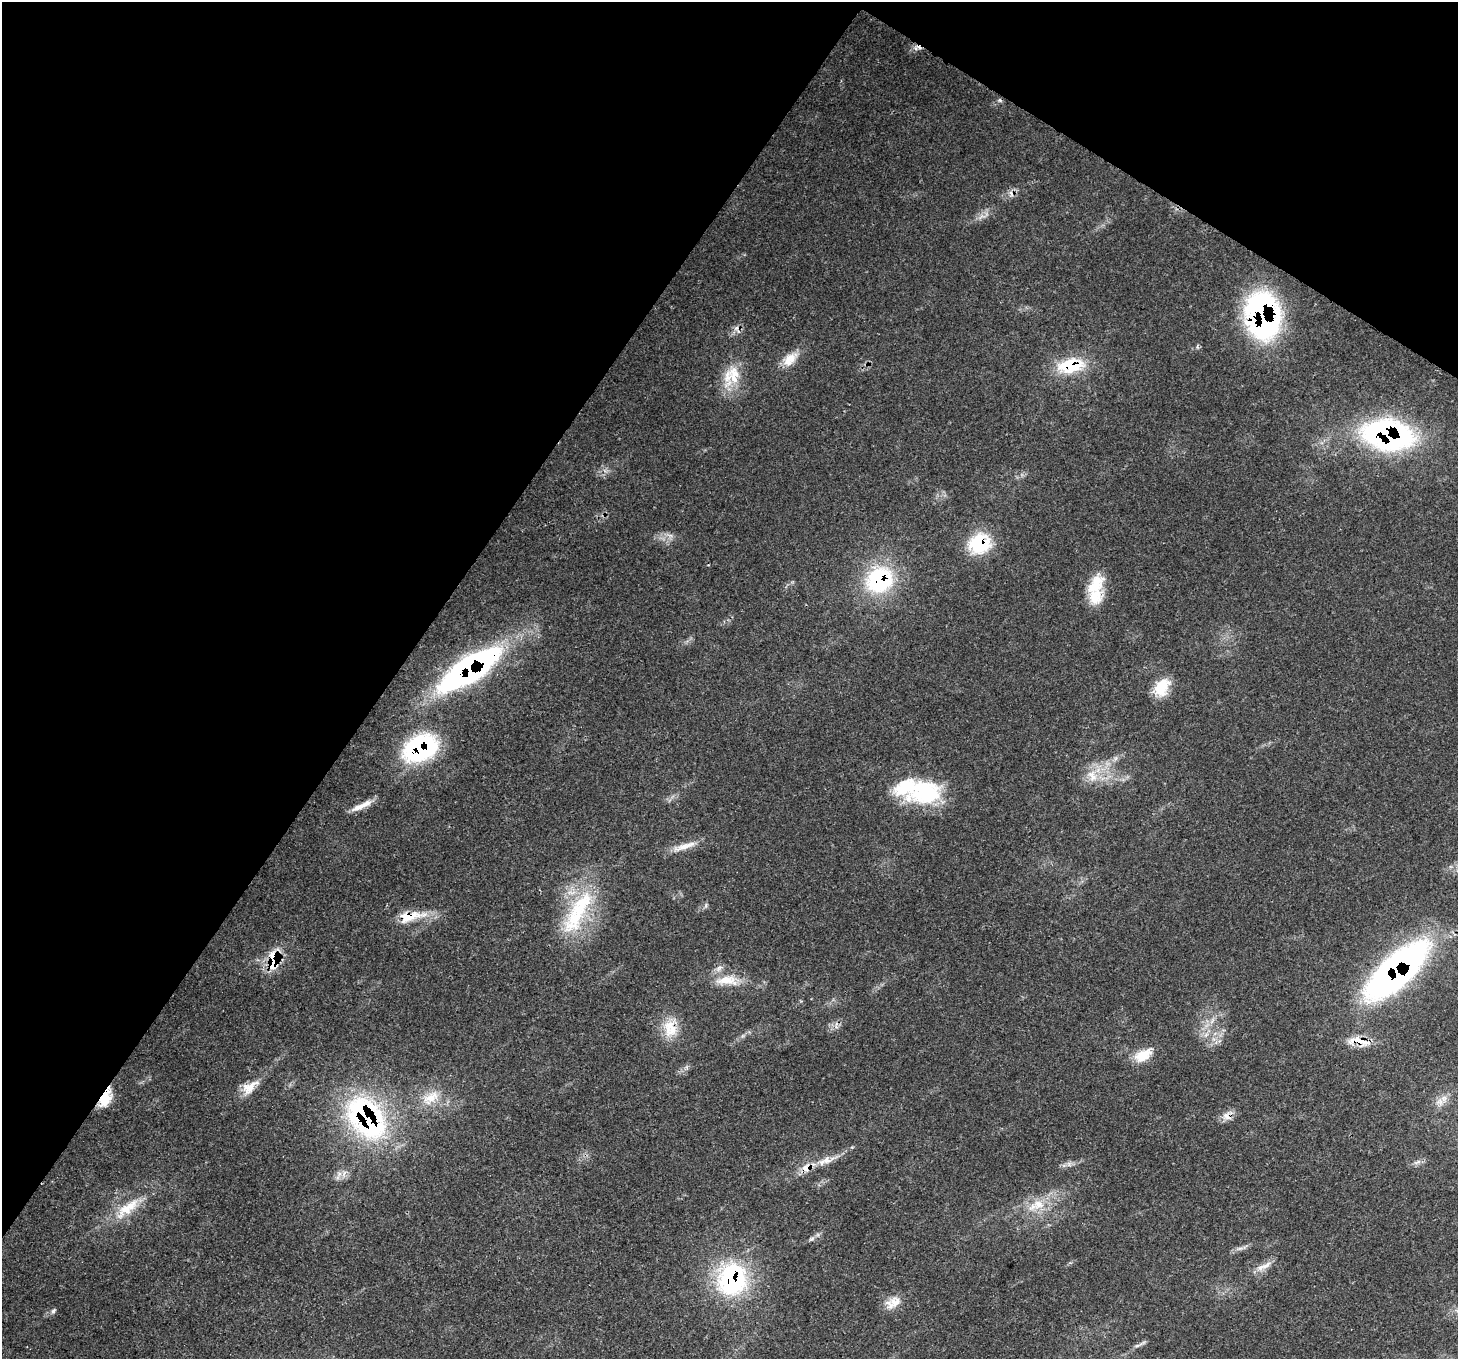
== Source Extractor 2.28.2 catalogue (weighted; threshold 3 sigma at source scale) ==
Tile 2 of 4 x 4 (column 2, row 1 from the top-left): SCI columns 1535-2990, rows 4426-5782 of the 5976 x 6068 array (HDU 1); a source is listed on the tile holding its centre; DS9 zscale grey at full resolution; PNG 1460 x 1361 px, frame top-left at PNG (2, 2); no overlay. Shown black and unused: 33% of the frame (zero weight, under 3 of 4 exposures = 8% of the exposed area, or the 3 px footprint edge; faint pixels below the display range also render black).
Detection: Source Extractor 2.28.2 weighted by HDU 2 'WHT'; one run over the whole footprint, this tile lists its part. Background 0.0539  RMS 0.0029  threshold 0.0129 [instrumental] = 3 sigma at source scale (4.5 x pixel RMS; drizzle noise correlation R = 1.50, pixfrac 1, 0.0396/0.0396 arcsec/px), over >= 5 px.
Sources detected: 48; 3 cosmic-ray / hot-pixel residue — not listed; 4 inside a brighter listed object's ellipse — not listed separately; the other 41 listed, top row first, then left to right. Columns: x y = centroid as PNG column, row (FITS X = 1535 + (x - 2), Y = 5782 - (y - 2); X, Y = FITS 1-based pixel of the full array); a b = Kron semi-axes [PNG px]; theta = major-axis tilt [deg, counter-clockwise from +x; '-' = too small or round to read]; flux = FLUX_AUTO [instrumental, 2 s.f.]
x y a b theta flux
915 48 7 4 -70 0.68
982 216 13 3 12 0.81
1263 316 44 31 -80 70
790 359 22 13 46 4.5
1071 366 36 18 11 13
734 375 31 17 -88 8.5
1388 435 51 30 -11 68
979 543 28 24 25 13
879 580 37 33 41 26
1096 584 29 17 54 8.2
469 669 64 21 34 98
1162 687 22 15 58 7.4
420 748 38 26 26 35
1092 776 20 12 -61 4.6
924 792 43 31 -2 24
361 806 30 6 25 3.5
684 846 35 7 18 3.7
410 916 37 14 10 7.5
576 916 63 25 58 24
273 961 22 12 83 9.4
1397 970 69 26 43 110
727 980 32 13 -2 6.6
670 1028 25 17 -78 7
1206 1035 7 5 2 0.91
1359 1041 34 10 -10 5.1
1143 1055 23 13 29 5.8
249 1087 26 13 38 4.5
105 1098 24 11 63 5.8
431 1098 27 15 32 6.7
1227 1116 13 11 -27 2.1
366 1118 57 36 -52 60
1069 1164 6 6 - 0.78
807 1167 23 10 30 4.1
1038 1204 18 13 9 5.6
127 1208 41 14 39 9.2
1240 1248 9 4 19 0.88
1266 1265 20 7 27 2.4
732 1279 44 38 76 35
895 1302 22 14 25 4
53 1311 7 5 46 0.61
1137 1346 6 4 20 0.53
Overlapping masked pixels (flux is a lower limit): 17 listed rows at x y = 1263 316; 1071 366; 1388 435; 979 543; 879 580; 469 669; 420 748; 410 916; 273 961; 1397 970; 670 1028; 1359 1041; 105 1098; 1227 1116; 366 1118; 807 1167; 732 1279
Unlisted compact peaks at least as high as the median listed source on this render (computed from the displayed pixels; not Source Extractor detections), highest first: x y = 811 1239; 706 905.